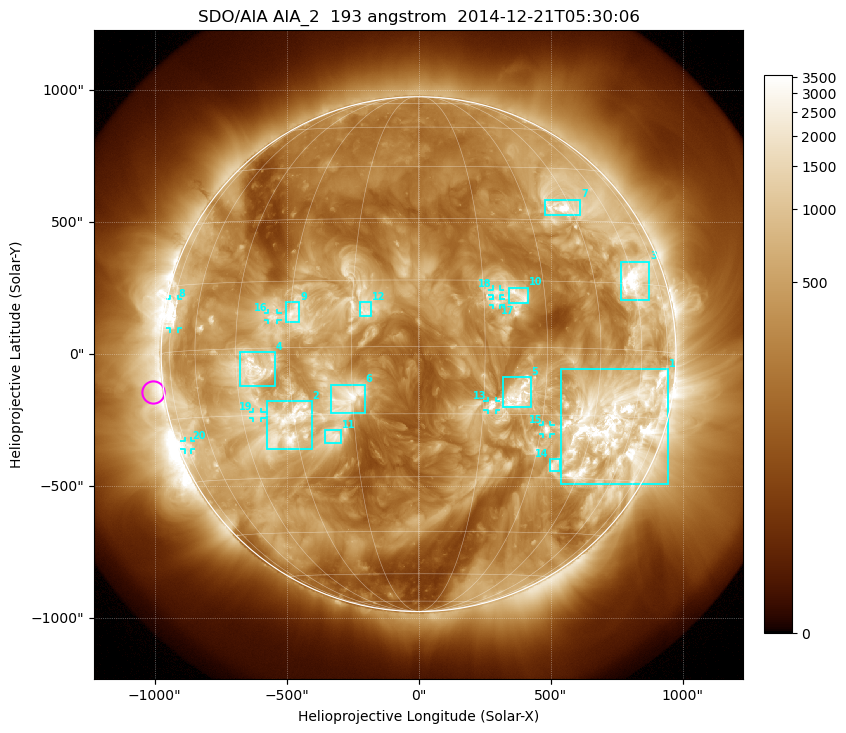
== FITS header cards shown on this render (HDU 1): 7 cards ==
TELESCOP= 'SDO/AIA'
INSTRUME= 'AIA_2'
WAVELNTH=                  193
WAVEUNIT= 'angstrom'
DATE-OBS= '2014-12-21T05:30:06.84'
CTYPE1  = 'HPLN-TAN'
CTYPE2  = 'HPLT-TAN'

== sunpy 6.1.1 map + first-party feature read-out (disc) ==
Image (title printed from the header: SDO/AIA AIA_2  193 angstrom  2014-12-21T05:30:06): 1024 x 1024 px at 2.4 arcsec/px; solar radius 975 arcsec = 406 px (full disc in frame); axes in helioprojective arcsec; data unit not stated in the header (colour bar unlabelled)
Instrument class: DISC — disc imager (sunpy class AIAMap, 193 A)
Bright regions (active regions / flare kernels): reference = the median radial profile (limb darkening/brightening removed); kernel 9 px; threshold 5 sigma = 1217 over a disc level ~340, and >= 1.15x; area >= 12 px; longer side >= 10 px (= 24 arcsec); searched inside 0.97 R_sun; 21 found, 20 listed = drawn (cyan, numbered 1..; 8 of them under ~33 arcsec drawn as corner ticks so the feature stays visible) (cap 20 boxes per figure: the strongest are kept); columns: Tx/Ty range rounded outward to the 5 arcsec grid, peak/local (2 s.f.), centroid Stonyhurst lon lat
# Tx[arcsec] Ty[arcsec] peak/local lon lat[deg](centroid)
1 540..945 -495..-55 16 +52 -17
2 -575..-405 -360..-175 12 -32 -17
3 765..875 205..350 14 +60 +16
4 -680..-545 -120..10 9.4 -40 -5
5 320..425 -205..-85 7.6 +23 -11
6 -330..-205 -225..-115 7.1 -16 -11
7 480..615 525..585 12 +42 +33
8 -940..-910 95..210 10 -73 +8
9 -505..-450 120..200 7 -29 +8
10 340..415 195..255 6.3 +23 +12
11 -355..-290 -335..-285 6.2 -21 -20
12 -220..-180 145..200 5.2 -12 +8
13 260..295 -210..-175 6.2 +17 -13
14 495..535 -445..-395 6.7 +36 -27
15 470..500 -305..-265 10 +32 -18
16 -570..-535 130..155 7.3 -35 +7
17 280..310 185..210 4.1 +18 +10
18 280..310 220..245 4.5 +18 +12
19 -630..-595 -240..-220 5.4 -40 -15
20 -885..-860 -360..-325 4.2 -74 -21
Off-limb structures (1.02-1.3 R_sun): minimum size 162 px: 5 found; the strongest spans PA ~65..125 deg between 1.02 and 1.3 R_sun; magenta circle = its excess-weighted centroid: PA ~100 deg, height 1.04 R_sun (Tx ~-1005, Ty ~-145 arcsec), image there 3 x the reference